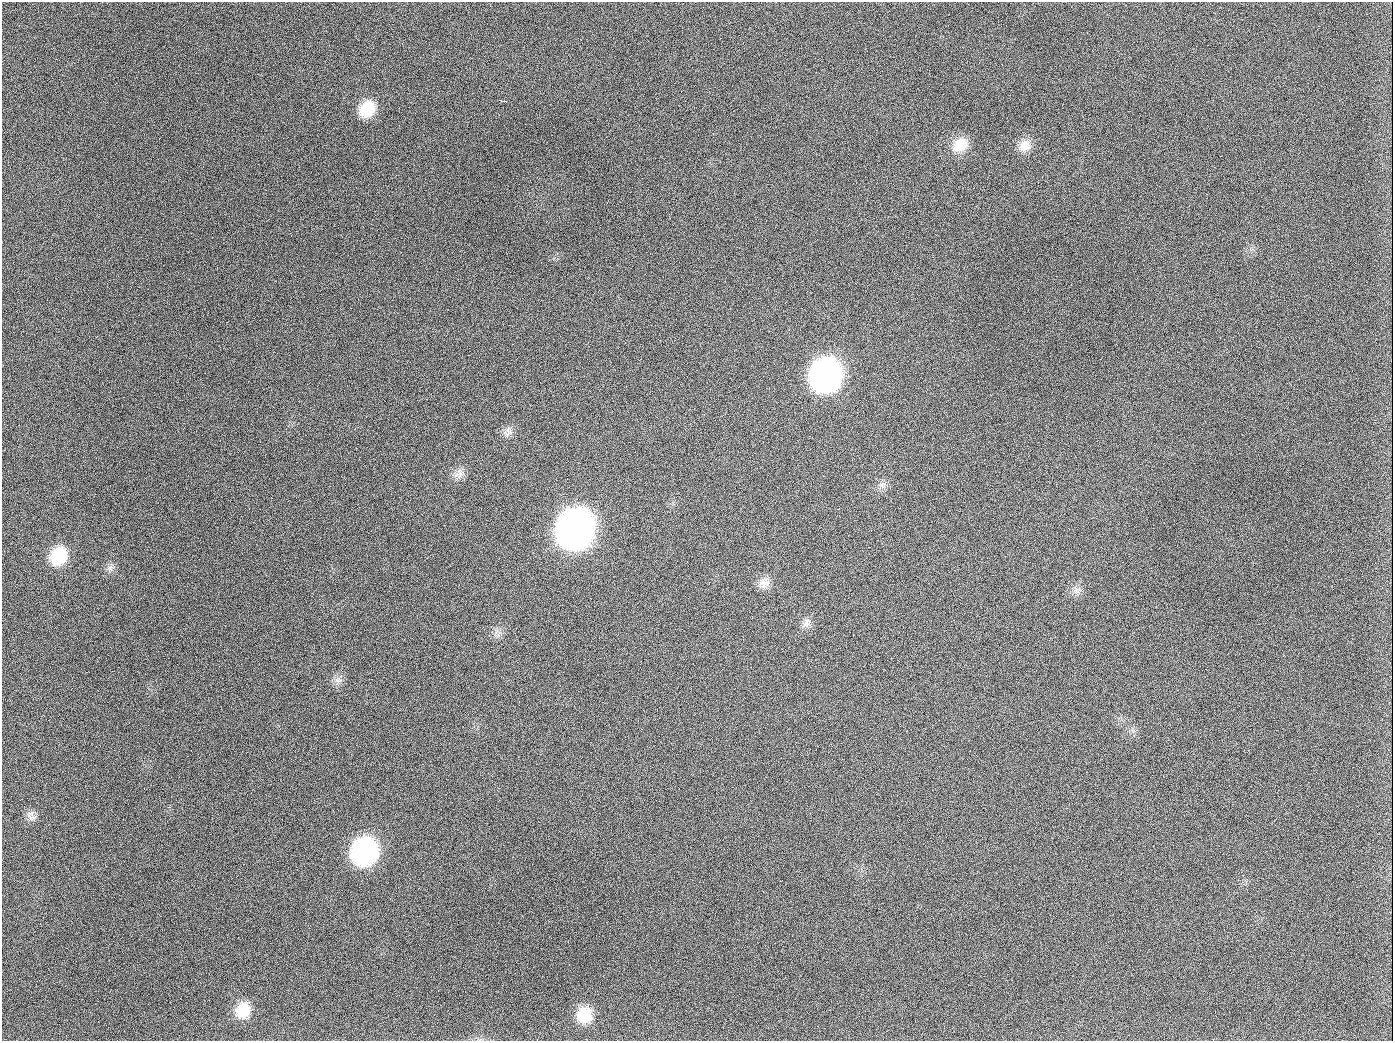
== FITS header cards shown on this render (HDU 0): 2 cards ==
NAXIS1  =                 1391
NAXIS2  =                 1039

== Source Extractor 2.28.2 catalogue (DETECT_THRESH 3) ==
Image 1391 x 1039 px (HDU 0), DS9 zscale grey, 1 PNG px = 1 image px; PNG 1395 x 1043 px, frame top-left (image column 1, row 1039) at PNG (2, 2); no overlay
Background 1400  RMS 67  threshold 200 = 3 sigma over >= 5 px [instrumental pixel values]
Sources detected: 22; all 22 listed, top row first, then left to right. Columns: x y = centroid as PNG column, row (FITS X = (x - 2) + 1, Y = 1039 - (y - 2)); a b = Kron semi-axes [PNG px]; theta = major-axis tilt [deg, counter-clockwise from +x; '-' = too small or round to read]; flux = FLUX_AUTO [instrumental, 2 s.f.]
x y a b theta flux
503 101 7 2 -8 9.4e+03
367 109 19 15 48 1.3e+05
189 126 2 2 - 6.1e+03
960 145 20 16 40 9.5e+04
1025 145 17 15 44 5.7e+04
826 375 20 19 - 2.5e+06
654 407 2 2 - 3.7e+03
508 429 7 4 71 1.3e+04
508 434 12 3 42 1.2e+04
460 474 18 7 86 3.2e+04
882 485 10 6 15 2.1e+04
575 529 22 20 64 5.6e+06
59 556 19 16 56 1.9e+05
110 568 9 6 25 1.7e+04
764 583 16 13 -83 4.5e+04
807 622 13 9 72 2.8e+04
338 680 13 7 6 2.3e+04
32 818 10 6 5 1.9e+04
364 852 20 18 65 1.1e+06
243 1010 18 16 61 1.2e+05
584 1015 19 17 53 1.3e+05
944 1026 3 2 - 5.3e+03